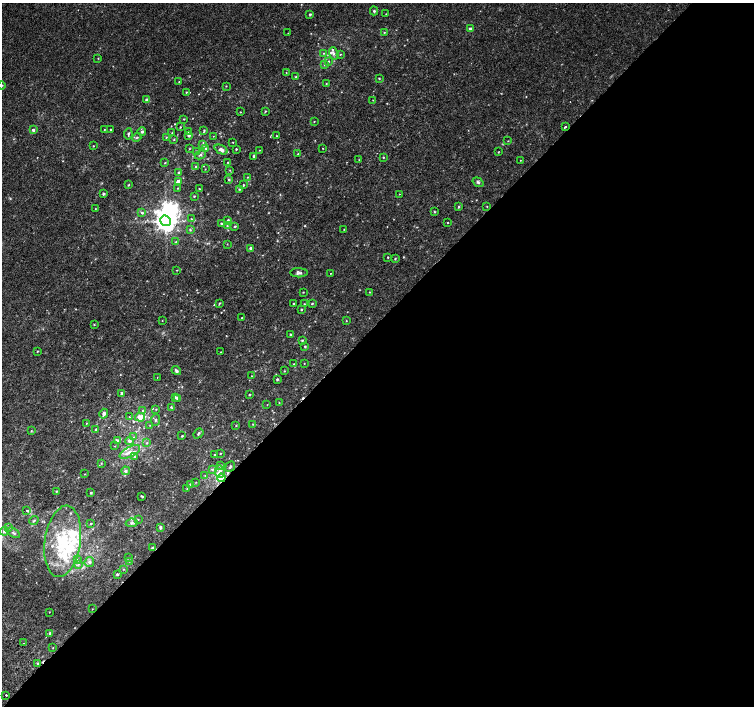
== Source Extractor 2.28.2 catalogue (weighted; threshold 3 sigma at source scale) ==
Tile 12 of 4 x 4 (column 4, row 3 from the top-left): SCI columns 4546-6049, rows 1668-3075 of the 6075 x 6084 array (HDU 1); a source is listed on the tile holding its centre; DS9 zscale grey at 2 x 2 block average (1 PNG px = mean of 2 x 2 image px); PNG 756 x 708 px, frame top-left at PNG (2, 3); each listed source drawn as its Kron ellipse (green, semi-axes under 4 px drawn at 4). Shown black and unused: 54% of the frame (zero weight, under 2 of 3 exposures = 2% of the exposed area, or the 3 px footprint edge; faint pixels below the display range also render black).
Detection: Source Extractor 2.28.2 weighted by HDU 2 'WHT'; one run over the whole footprint, this tile lists its part. Background 0.00396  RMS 0.0028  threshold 0.0128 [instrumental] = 3 sigma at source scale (4.5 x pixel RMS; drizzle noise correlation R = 1.50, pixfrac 1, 0.0396/0.0396 arcsec/px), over >= 5 px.
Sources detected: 209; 2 inside a brighter object's white glare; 2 cosmic-ray / hot-pixel residue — neither listed nor drawn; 1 coinciding with a brighter row at this scale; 11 inside a brighter listed object's ellipse — not listed separately; the other 193 listed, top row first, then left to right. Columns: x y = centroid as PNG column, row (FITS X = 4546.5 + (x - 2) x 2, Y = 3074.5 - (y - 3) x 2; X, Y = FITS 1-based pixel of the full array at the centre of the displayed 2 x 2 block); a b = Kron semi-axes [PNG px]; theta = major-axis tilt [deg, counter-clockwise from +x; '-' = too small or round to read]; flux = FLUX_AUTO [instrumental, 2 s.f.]
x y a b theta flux
374 11 4 3 - 0.91
310 14 3 2 - 0.82
386 14 2 2 - 0.35
470 29 3 2 - 3.8
384 32 3 2 - 0.41
288 33 2 2 - 0.2
324 53 3 2 - 0.41
334 53 6 4 -71 1.6
340 54 2 2 - 0.4
98 58 3 2 - 0.31
329 61 2 2 - 0.45
324 65 3 3 - 0.63
286 73 2 2 - 0.28
296 77 3 2 - 0.54
379 78 2 2 - 0.5
179 82 2 2 - 0.28
326 83 2 2 - 0.35
2 85 4 2 - 0.51
226 86 3 2 - 0.37
186 92 3 2 - 0.53
147 100 3 3 - 2
373 100 2 2 - 0.23
265 111 3 2 - 0.54
240 112 2 2 - 0.33
184 119 2 2 - 0.41
314 121 2 2 - 0.39
180 127 3 2 - 0.45
565 127 2 2 - 1.6
33 130 3 3 - 1.4
104 130 2 2 - 0.31
111 130 2 2 - 0.53
204 130 3 3 - 0.63
142 132 4 4 - 1.1
189 132 2 2 - 0.5
172 133 2 2 - 0.38
128 134 6 3 81 1.1
189 135 3 2 - 1.9
213 136 2 2 - 0.21
277 136 2 2 - 0.34
137 137 5 3 - 0.74
166 137 2 2 - 0.39
174 139 3 2 - 0.48
508 141 2 2 - 0.33
233 142 2 2 - 0.3
202 145 4 3 - 1
93 146 2 2 - 0.32
206 148 3 3 - 0.85
323 148 2 2 - 0.28
189 149 3 2 - 0.35
236 149 2 2 - 0.57
221 150 7 4 -25 2.6
259 150 2 2 - 0.22
196 151 3 3 - 0.44
498 152 3 2 - 0.34
298 154 3 2 - 0.36
200 155 6 3 27 1.1
254 156 3 3 - 0.77
383 157 2 2 - 0.62
359 160 2 2 - 0.25
520 160 2 2 - 0.24
165 162 3 2 - 0.36
228 162 2 2 - 0.32
195 166 3 3 - 0.55
205 169 2 2 - 0.29
230 170 3 2 - 0.39
179 173 2 2 - 1
248 177 2 2 - 0.35
229 179 3 3 - 0.68
178 182 4 4 - 2.4
478 182 6 4 -35 1.2
128 185 3 2 - 0.5
243 185 2 2 - 0.43
178 188 3 2 - 0.39
199 189 3 2 - 0.45
239 189 4 3 - 0.7
103 194 2 2 - 1.3
399 194 2 2 - 0.32
194 196 2 2 - 0.53
487 206 3 2 - 0.31
459 207 3 2 - 0.55
95 209 2 2 - 0.28
434 212 3 2 - 0.47
142 213 3 3 - 0.9
191 219 4 3 - 0.95
228 220 3 3 - 0.63
165 221 6 5 - 550
448 223 2 2 - 0.32
221 224 3 3 - 0.74
227 226 3 2 - 0.38
235 226 3 2 - 0.74
190 230 3 3 - 0.78
344 230 3 2 - 0.24
176 242 3 3 - 0.48
227 244 2 2 - 0.32
251 248 3 3 - 2.6
388 257 2 2 - 0.41
395 258 3 2 - 0.56
176 270 3 2 - 0.32
299 273 9 4 -1 1.7
330 273 2 2 - 1
303 292 2 2 - 0.37
369 292 2 2 - 0.35
219 303 3 2 - 0.54
294 303 2 2 - 0.42
304 304 2 2 - 0.47
312 304 3 2 - 0.64
301 309 2 2 - 0.65
242 318 2 2 - 0.37
162 321 2 2 - 0.25
346 321 2 2 - 0.3
94 325 3 2 - 0.37
290 334 3 3 - 0.62
302 340 3 3 - 0.7
305 346 3 2 - 0.64
37 351 2 2 - 0.51
220 352 2 2 - 0.29
304 363 2 2 - 0.26
294 364 3 2 - 0.41
176 370 5 4 - 1.2
284 371 3 2 - 0.4
251 376 2 2 - 0.28
157 377 2 2 - 0.61
277 379 3 2 - 0.76
122 393 2 2 - 2.4
249 394 3 2 - 0.42
175 397 3 3 - 0.68
178 398 3 2 - 2.1
279 402 3 2 - 0.31
267 405 3 2 - 0.23
171 407 3 2 - 0.5
156 409 2 2 - 0.36
143 411 4 3 - 0.83
104 414 5 3 - 2
129 417 2 2 - 0.41
140 417 5 4 - 4.5
155 420 6 2 83 0.58
86 423 3 2 - 0.35
253 424 3 2 - 0.4
150 425 2 2 - 0.34
236 426 3 2 - 0.38
96 430 4 3 - 0.83
31 431 3 3 - 0.46
198 433 5 3 - 1
182 436 2 2 - 0.56
134 437 3 2 - 0.39
117 441 3 3 - 1.5
129 441 4 4 - 2.2
146 443 3 2 - 0.54
115 446 2 2 - 0.28
130 452 11 5 27 5.5
220 453 2 2 - 0.34
215 455 2 2 - 0.36
135 456 4 3 - 0.98
101 463 3 2 - 0.4
220 466 3 3 - 0.95
230 467 5 3 - 1
212 469 4 3 - 0.8
126 471 4 4 - 1.4
220 471 6 5 - 2.4
85 474 2 2 - 0.29
205 476 3 2 - 0.6
221 478 4 4 - 7.2
196 482 2 2 - 0.29
190 484 4 3 - 0.84
187 488 3 2 - 0.45
56 491 2 2 - 0.46
91 493 2 2 - 0.76
142 496 3 2 - 0.65
27 510 2 2 - 1.4
138 519 3 3 - 0.44
34 520 5 3 - 0.78
91 523 3 2 - 0.51
132 523 6 4 10 1.5
9 527 4 2 - 0.76
160 527 4 3 - 1.2
4 531 4 4 - 1.6
14 533 7 3 -33 1.3
63 541 36 18 82 39
152 548 2 2 - 0.64
129 557 2 2 - 0.28
77 559 3 2 - 0.32
129 561 2 2 - 0.32
89 562 5 4 - 1.7
78 564 3 3 - 0.57
124 569 3 2 - 0.4
117 574 3 3 - 0.81
92 609 2 2 - 0.26
49 612 2 2 - 0.23
50 633 3 3 - 0.85
23 643 2 2 - 0.43
53 648 3 2 - 0.31
38 664 2 2 - 1.5
6 695 2 2 - 1.2
Overlapping masked pixels (flux is a lower limit): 2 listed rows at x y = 221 478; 38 664
Isophote crosses this tile's border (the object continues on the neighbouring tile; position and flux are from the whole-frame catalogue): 1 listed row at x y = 2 85
Diffuse or blended objects may show on this block-average render without a row.